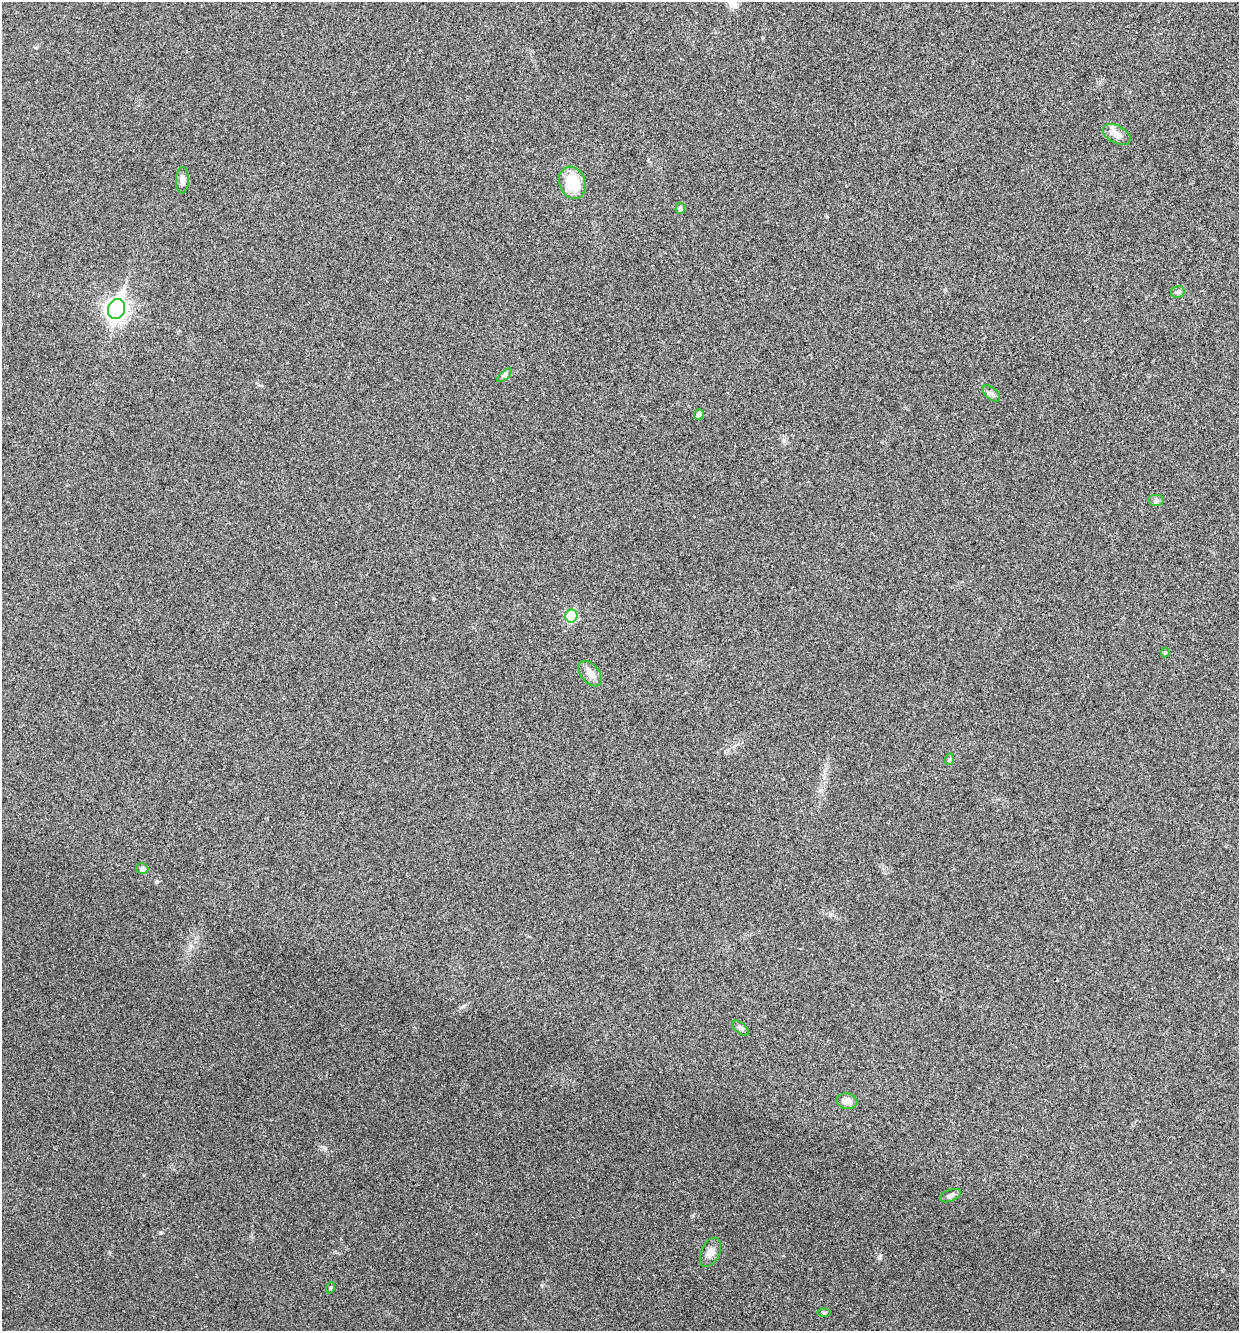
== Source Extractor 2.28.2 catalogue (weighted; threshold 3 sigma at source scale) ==
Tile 6 of 4 x 4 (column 2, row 2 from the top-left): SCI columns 1371-2607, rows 2666-3994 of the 5343 x 5332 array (HDU 1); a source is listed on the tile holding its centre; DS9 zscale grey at full resolution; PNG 1241 x 1333 px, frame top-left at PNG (2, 2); each listed source drawn as its Kron ellipse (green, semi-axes under 4 px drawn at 4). Shown black and unused: <1% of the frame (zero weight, under 3 of 4 exposures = <1% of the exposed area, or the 3 px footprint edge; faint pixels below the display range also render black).
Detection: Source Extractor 2.28.2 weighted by HDU 2 'WHT'; one run over the whole footprint, this tile lists its part. Background 0.0283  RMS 0.0061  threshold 0.0274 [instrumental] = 3 sigma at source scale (4.5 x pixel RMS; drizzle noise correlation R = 1.50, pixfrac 1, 0.05/0.05 arcsec/px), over >= 5 px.
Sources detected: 21; all 21 listed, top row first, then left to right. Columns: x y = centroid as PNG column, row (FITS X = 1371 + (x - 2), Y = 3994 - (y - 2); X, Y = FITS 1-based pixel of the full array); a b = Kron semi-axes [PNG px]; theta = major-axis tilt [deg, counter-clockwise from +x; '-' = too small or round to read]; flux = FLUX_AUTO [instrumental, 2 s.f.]
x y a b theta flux
1117 134 15 8 -28 4.5
182 180 13 6 89 2.8
572 183 17 13 -70 19
680 208 5 5 - 2.2
1178 292 7 6 - 1.4
116 309 10 8 72 310
505 375 9 4 42 1.2
991 394 10 5 -41 1.8
699 415 5 4 - 3.2
1156 501 8 6 0 1.7
571 616 6 6 - 35
1165 652 5 4 - 0.68
590 673 15 9 -51 4.6
950 759 6 4 71 0.81
142 869 6 5 - 2.2
740 1028 10 5 -39 1.6
847 1101 10 7 -12 5.3
950 1196 11 5 21 1.8
710 1252 15 9 64 4.1
330 1288 5 3 - 0.62
824 1312 6 4 1 0.84
Unlisted compact peaks at least as high as the median listed source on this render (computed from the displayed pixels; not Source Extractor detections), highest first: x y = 161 1232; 880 1256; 191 946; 325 1148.